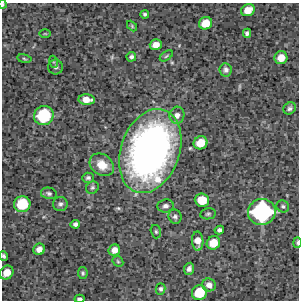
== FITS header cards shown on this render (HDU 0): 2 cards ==
NAXIS1  =                  297 /Length X axis
NAXIS2  =                  298 /Length Y axis

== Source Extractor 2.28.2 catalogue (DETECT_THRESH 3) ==
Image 297 x 298 px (HDU 0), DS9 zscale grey, 1 PNG px = 1 image px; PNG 301 x 302 px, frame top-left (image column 1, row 298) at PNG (2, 3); each listed source drawn as its Kron ellipse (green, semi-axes under 4 px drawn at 4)
Background 4580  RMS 230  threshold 703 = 3 sigma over >= 5 px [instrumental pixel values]
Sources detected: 50; all 50 listed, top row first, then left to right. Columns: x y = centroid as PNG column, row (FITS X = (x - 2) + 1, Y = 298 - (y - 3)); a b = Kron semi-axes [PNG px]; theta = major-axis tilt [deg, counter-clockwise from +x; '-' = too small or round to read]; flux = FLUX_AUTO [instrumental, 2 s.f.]
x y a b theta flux
3 4 4 2 - 1.9e+04
248 10 7 6 - 2.0e+05
145 14 4 4 - 2.8e+04
206 23 7 6 - 2.4e+05
132 26 6 3 -47 1.7e+04
247 33 4 4 - 4.3e+04
45 34 6 3 0 1.7e+04
156 45 6 5 - 1.4e+05
166 56 7 3 36 2.1e+04
131 57 4 4 - 4.4e+04
281 58 6 6 - 1.9e+05
24 59 7 3 -10 2.1e+04
54 62 6 4 -70 2.2e+04
56 67 7 7 - 4.4e+04
226 70 6 6 - 4.5e+04
87 100 8 5 -5 1.5e+05
290 108 6 5 - 4.0e+04
44 115 10 9 - 9.2e+05
177 115 8 7 - 7.9e+04
201 143 7 6 - 2.6e+05
150 151 43 29 71 7.3e+06
102 165 13 10 -37 2.4e+05
88 178 6 5 - 3.5e+04
92 188 7 6 - 3.3e+04
49 193 8 5 -14 3.6e+04
202 200 7 6 - 3.5e+05
22 204 8 8 - 5.6e+05
60 204 7 7 - 4.6e+04
165 206 8 6 7 5.6e+04
283 206 6 6 - 3.2e+04
262 212 14 13 - 2.1e+06
208 214 8 5 11 3.1e+04
175 217 7 6 - 4.3e+04
75 224 5 4 - 4.0e+04
219 230 5 4 - 4.2e+04
156 232 7 5 -74 2.9e+04
198 241 9 5 -87 1.4e+05
213 243 7 6 - 2.4e+05
297 243 5 3 - 2.2e+04
39 249 6 5 - 1.0e+05
114 250 6 5 - 1.1e+05
4 256 4 3 - 3.2e+04
118 261 6 5 - 2.1e+04
189 269 6 5 - 5.5e+04
7 273 7 6 - 1.8e+05
83 273 6 4 -81 2.6e+04
209 285 7 6 - 8.9e+04
161 289 5 5 - 3.4e+04
199 293 8 7 - 4.5e+05
79 299 5 3 - 5.0e+04
At the frame edge (FLAGS 8, measured only in part): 4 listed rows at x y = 3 4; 297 243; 4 256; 79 299